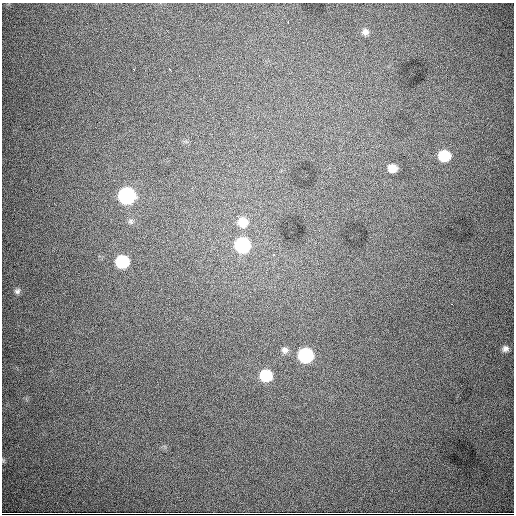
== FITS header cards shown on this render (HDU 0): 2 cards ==
NAXIS1  =                  512
NAXIS2  =                  512

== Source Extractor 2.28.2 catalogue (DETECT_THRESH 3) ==
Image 512 x 512 px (HDU 0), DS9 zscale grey, 1 PNG px = 1 image px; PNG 516 x 516 px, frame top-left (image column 1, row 512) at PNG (2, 3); no overlay
Background 5480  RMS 74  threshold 221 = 3 sigma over >= 5 px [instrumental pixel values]
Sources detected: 21; all 21 listed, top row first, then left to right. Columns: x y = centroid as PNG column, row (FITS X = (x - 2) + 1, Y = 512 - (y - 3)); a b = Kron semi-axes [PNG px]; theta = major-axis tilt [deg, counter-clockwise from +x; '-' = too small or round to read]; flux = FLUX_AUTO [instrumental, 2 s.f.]
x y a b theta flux
288 22 3 2 - 7.2e+03
365 32 8 8 - 2.2e+04
134 69 3 2 - 4.2e+03
170 70 4 2 - 5.9e+03
199 76 3 2 - 4.5e+03
444 156 9 8 - 1.9e+05
392 168 8 7 - 5.9e+04
127 195 10 9 - 1.1e+06
131 221 7 7 - 1.3e+04
242 222 11 11 - 8.2e+04
242 245 9 9 - 6.9e+05
274 254 3 2 - 7.2e+03
122 261 9 8 - 3.1e+05
17 291 9 7 39 1.6e+04
452 304 3 2 - 4.2e+03
267 306 3 2 - 5.5e+03
505 349 7 7 - 2.0e+04
285 350 9 8 - 2.2e+04
306 355 9 9 - 6.5e+05
266 375 9 9 - 2.2e+05
3 460 6 4 -73 5.9e+03